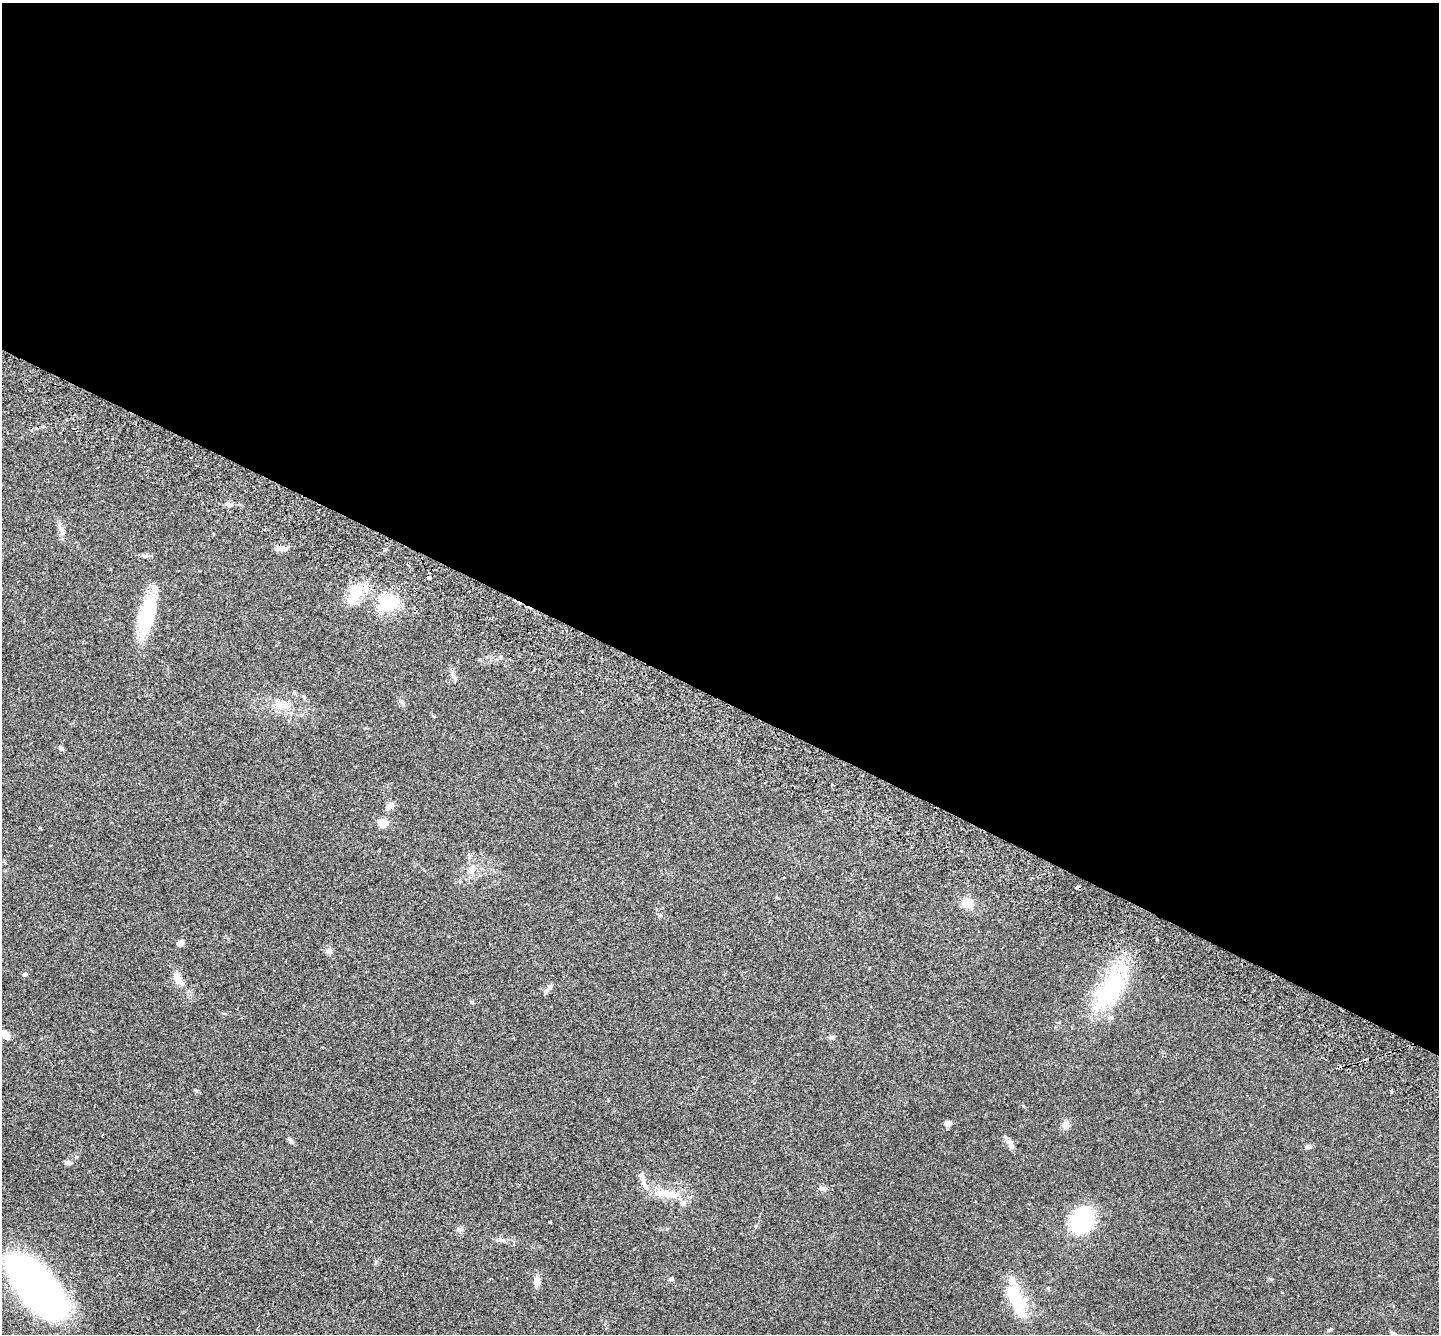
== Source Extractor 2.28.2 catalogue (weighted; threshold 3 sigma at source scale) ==
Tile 3 of 4 x 4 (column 3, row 1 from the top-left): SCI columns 2907-4343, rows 4197-5528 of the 5815 x 5864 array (HDU 1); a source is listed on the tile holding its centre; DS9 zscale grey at full resolution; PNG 1441 x 1336 px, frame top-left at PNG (2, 3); no overlay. Shown black and unused: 52% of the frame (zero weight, under 2 of 3 exposures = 3% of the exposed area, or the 3 px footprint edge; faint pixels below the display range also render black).
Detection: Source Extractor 2.28.2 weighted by HDU 2 'WHT'; one run over the whole footprint, this tile lists its part. Background 0.114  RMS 0.0095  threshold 0.0427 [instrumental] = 3 sigma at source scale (4.5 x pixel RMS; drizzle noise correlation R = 1.50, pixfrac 1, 0.05/0.05 arcsec/px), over >= 5 px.
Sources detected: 53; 3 inside a brighter object's white glare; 2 cosmic-ray / hot-pixel residue — not listed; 4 inside a brighter listed object's ellipse — not listed separately; the other 44 listed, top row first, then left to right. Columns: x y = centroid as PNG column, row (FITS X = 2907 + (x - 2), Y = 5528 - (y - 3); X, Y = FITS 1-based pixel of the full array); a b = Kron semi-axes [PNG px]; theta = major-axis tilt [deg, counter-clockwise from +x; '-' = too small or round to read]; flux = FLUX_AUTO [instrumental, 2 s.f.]
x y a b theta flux
229 505 11 5 -5 3
61 529 12 7 -59 4.4
282 548 12 7 1 4.9
145 556 9 6 0 2.6
429 577 3 3 - 6.3
355 593 24 12 67 24
387 602 8 7 - 110
145 614 48 19 72 43
453 675 15 4 -68 2.9
402 703 11 4 -63 2
281 705 17 10 3 9.9
61 749 7 5 -23 2.1
832 785 4 2 - 0.82
390 806 12 6 50 3.7
382 822 10 8 -9 9.5
472 871 7 5 -90 2.7
1078 887 5 3 - 5.5
968 903 15 12 -13 9.5
180 943 5 5 - 6.1
329 951 8 7 - 3.3
25 974 5 4 - 1.8
178 978 15 9 -65 7.7
550 986 8 6 36 2.8
1110 989 59 23 57 89
472 1002 5 4 - 1.3
5 1034 9 7 -35 9.6
831 1037 8 6 15 1.8
1391 1091 3 3 - 3.2
948 1123 8 6 18 4.5
1066 1125 10 9 - 4.8
290 1140 10 4 -49 2
1010 1145 13 6 -66 4.4
1308 1147 8 6 7 2.1
68 1163 8 5 1 3.3
666 1194 35 10 -9 19
1082 1220 21 17 62 79
550 1222 3 2 - 1.9
460 1229 7 4 -1 1.9
503 1240 8 5 -20 2.4
671 1279 5 5 - 1.9
537 1281 12 9 69 4.8
35 1286 64 29 -53 440
1014 1297 37 15 -62 44
1330 1330 6 4 22 1.3
Overlapping masked pixels (flux is a lower limit): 1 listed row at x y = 1078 887
Isophote crosses this tile's border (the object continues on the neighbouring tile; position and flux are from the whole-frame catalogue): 1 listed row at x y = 5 1034